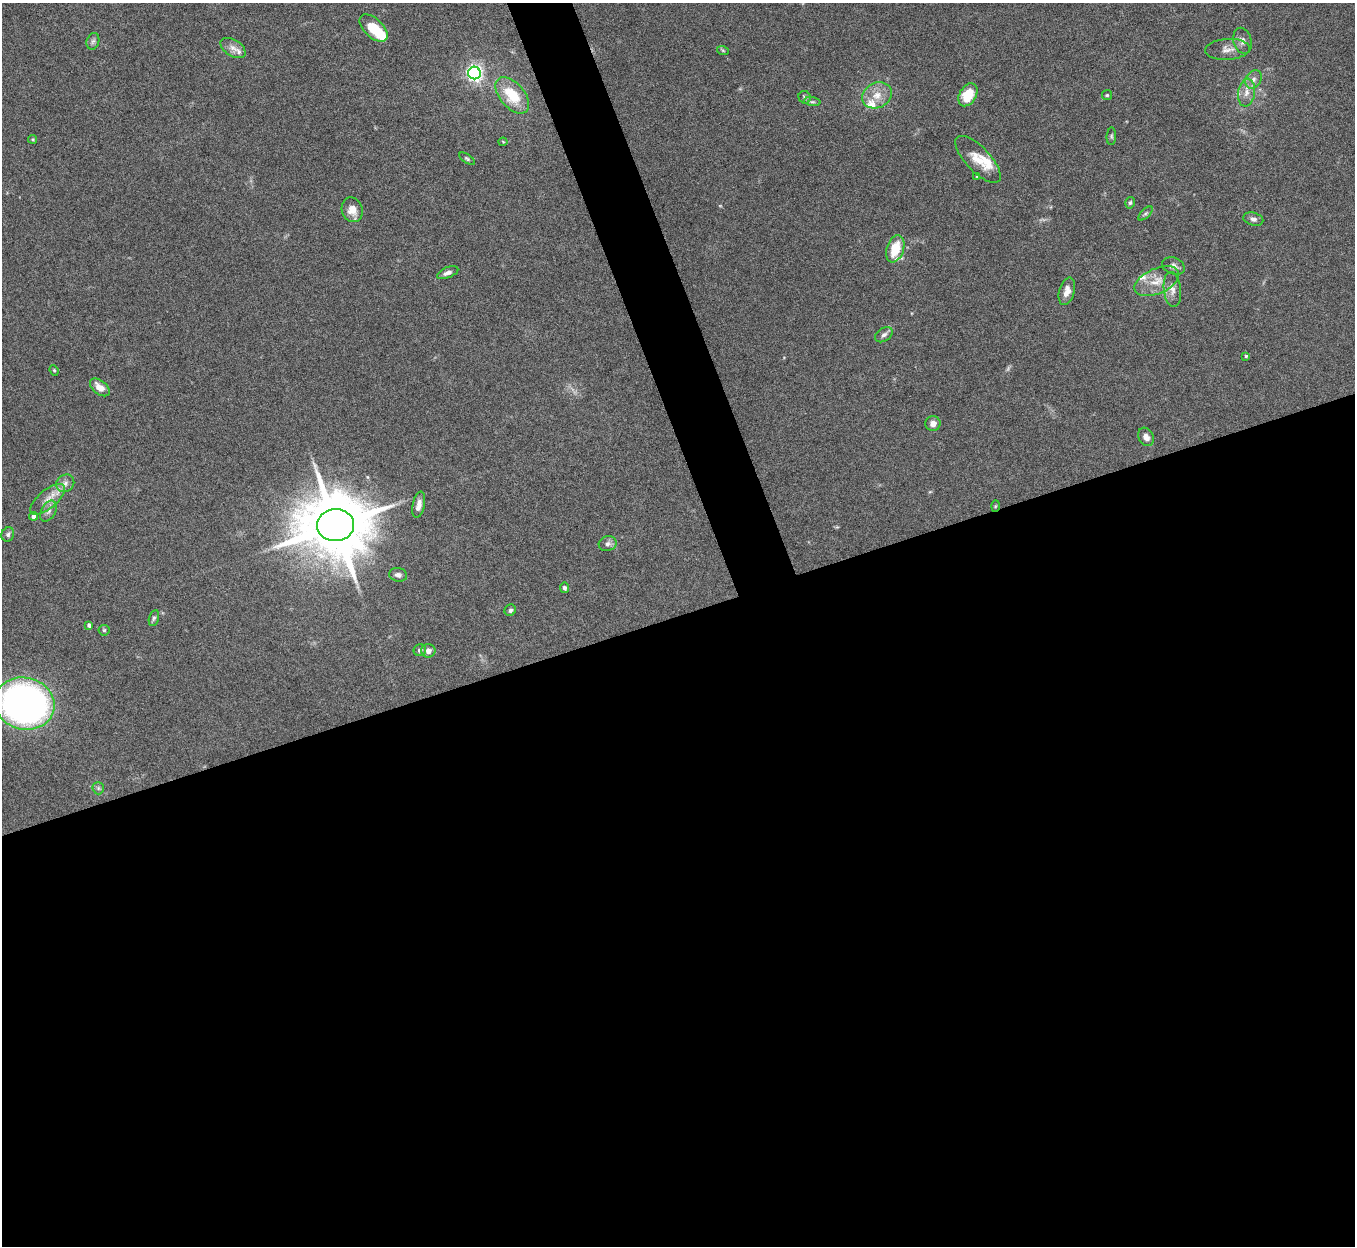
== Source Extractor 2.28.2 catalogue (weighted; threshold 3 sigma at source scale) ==
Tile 15 of 4 x 4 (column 3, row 4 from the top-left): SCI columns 2711-4063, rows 153-1396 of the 5420 x 5405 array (HDU 1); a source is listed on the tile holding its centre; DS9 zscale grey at full resolution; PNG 1357 x 1248 px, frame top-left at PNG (2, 3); each listed source drawn as its Kron ellipse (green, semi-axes under 4 px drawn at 4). Shown black and unused: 53% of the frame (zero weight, under 5 of 10 exposures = <1% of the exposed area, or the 3 px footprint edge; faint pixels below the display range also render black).
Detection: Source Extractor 2.28.2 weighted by HDU 2 'WHT'; one run over the whole footprint, this tile lists its part. Background 0.157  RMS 0.0059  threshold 0.024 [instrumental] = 3 sigma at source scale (4.09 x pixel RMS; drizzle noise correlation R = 1.36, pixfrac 0.8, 0.05/0.05 arcsec/px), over >= 5 px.
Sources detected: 63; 1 too faint to see at this stretch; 1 inside a brighter object's white glare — neither listed nor drawn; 5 inside a brighter listed object's ellipse — not listed separately; the other 56 listed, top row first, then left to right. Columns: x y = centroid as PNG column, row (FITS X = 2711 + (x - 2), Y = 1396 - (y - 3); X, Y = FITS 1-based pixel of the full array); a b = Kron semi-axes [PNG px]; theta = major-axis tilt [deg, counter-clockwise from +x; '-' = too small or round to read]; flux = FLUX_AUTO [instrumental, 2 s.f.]
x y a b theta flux
373 28 17 9 -43 15
93 41 8 6 72 1.5
1242 41 13 9 -75 3.2
233 48 14 8 -33 3.7
1227 49 22 10 3 5.3
723 51 6 4 -20 0.7
474 73 6 6 - 180
1253 79 10 7 57 2.7
1246 93 14 8 81 4.6
512 95 21 12 -49 20
877 95 15 12 27 7.6
968 95 12 8 59 14
1107 95 5 5 - 0.8
805 97 6 6 - 1.1
812 102 8 4 -8 1.1
1111 136 9 5 87 1
33 139 4 4 - 0.75
503 142 4 4 - 0.53
467 159 9 4 -35 0.98
978 159 30 12 -46 11
977 176 4 3 - 0.56
1130 203 6 4 73 0.97
352 210 13 10 -70 5.8
1146 213 9 4 44 1
1253 219 10 6 -16 2
895 249 14 8 72 15
1174 266 12 8 -22 2.6
448 273 11 5 22 2.4
1157 281 24 12 24 9.6
1172 289 18 8 -84 4.2
1067 291 14 7 74 4.4
884 335 10 6 33 2
1246 356 4 4 - 0.7
54 370 5 4 - 0.74
100 387 11 6 -38 6.3
933 424 7 7 - 2.9
1146 437 9 7 -62 3.5
65 483 9 8 - 2.7
48 499 21 9 40 6.6
419 505 13 6 79 3.8
995 506 6 4 88 0.58
48 511 11 7 60 2.6
34 516 4 4 - 2.4
335 525 18 16 4 5600
8 534 7 6 - 1.4
608 544 9 7 16 2.2
398 575 9 6 -10 2
564 588 5 4 - 1.4
510 610 6 5 - 1.5
154 618 8 5 75 1.1
89 625 4 4 - 1.7
104 630 5 5 - 0.9
420 650 6 6 - 1.4
428 651 7 6 - 2.7
24 704 30 26 -14 240
98 788 6 5 - 1.2
Isophote crosses this tile's border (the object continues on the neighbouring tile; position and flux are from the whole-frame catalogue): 1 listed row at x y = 24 704